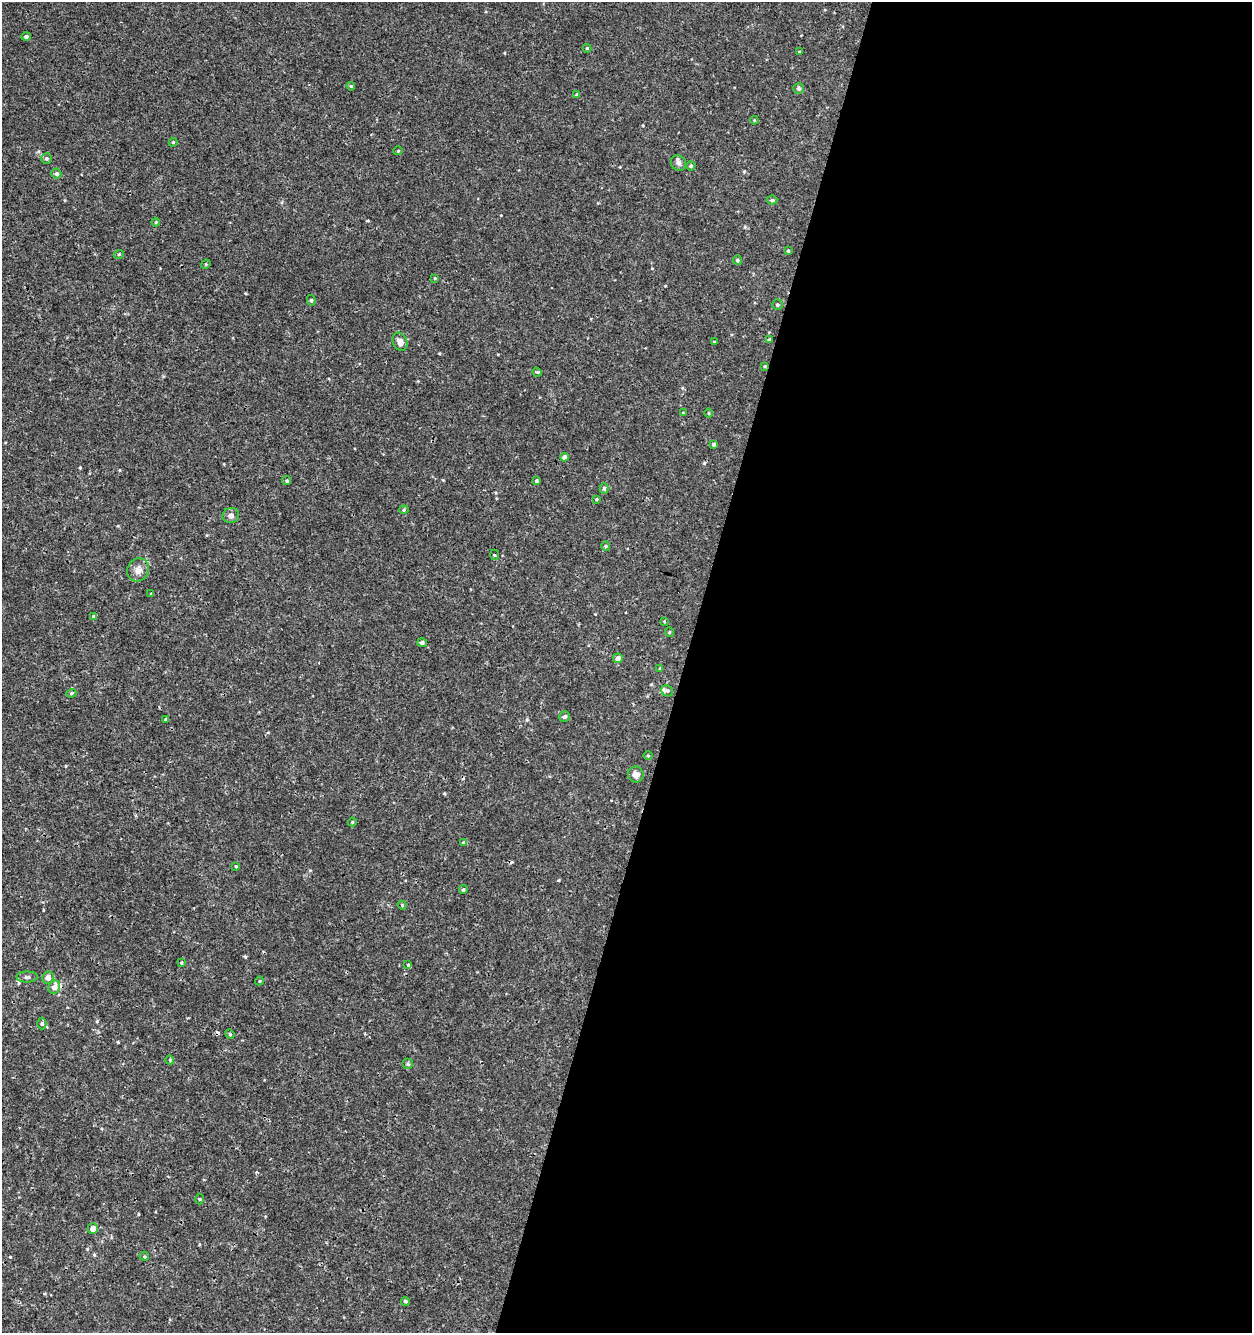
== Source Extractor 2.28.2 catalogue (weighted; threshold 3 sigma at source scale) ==
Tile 12 of 4 x 4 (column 4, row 3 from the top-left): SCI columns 4030-5279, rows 1333-2663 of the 5497 x 5335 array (HDU 1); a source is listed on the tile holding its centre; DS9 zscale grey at full resolution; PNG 1254 x 1335 px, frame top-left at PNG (2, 2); each listed source drawn as its Kron ellipse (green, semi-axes under 4 px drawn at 4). Shown black and unused: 45% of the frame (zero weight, under 3 of 4 exposures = <1% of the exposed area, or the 3 px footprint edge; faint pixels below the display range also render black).
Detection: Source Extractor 2.28.2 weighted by HDU 2 'WHT'; one run over the whole footprint, this tile lists its part. Background 5.26e-04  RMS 8.6e-04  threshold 0.00386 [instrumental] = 3 sigma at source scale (4.5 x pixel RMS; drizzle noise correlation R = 1.50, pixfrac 1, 0.0396/0.0396 arcsec/px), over >= 5 px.
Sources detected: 76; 4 cosmic-ray / hot-pixel residue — neither listed nor drawn; the other 72 listed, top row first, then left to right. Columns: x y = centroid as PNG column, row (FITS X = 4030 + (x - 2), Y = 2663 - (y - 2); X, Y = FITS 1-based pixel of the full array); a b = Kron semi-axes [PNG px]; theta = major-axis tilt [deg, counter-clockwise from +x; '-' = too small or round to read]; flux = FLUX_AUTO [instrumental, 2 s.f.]
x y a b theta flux
26 37 5 4 - 0.2
587 48 4 4 - 0.086
800 52 3 2 - 0.11
351 86 4 4 - 0.097
799 88 5 5 - 0.2
577 95 4 4 - 0.15
754 120 4 3 - 0.081
173 142 4 4 - 0.097
398 151 5 3 - 0.071
46 159 5 5 - 0.14
678 163 8 7 - 0.28
691 166 4 4 - 0.15
56 174 5 4 - 0.21
772 200 5 4 - 0.13
156 222 4 4 - 0.093
788 251 3 3 - 0.11
119 254 5 3 - 0.076
737 260 4 4 - 0.16
206 264 5 4 - 0.08
435 278 4 4 - 0.069
311 300 5 4 - 0.13
777 305 5 5 - 0.15
769 340 3 3 - 0.12
400 342 9 7 -65 0.51
714 342 4 3 - 0.072
765 366 4 2 - 0.063
537 372 5 4 - 0.089
683 413 4 2 - 0.064
709 413 5 3 - 0.072
714 444 4 4 - 0.17
564 457 4 4 - 0.27
287 481 5 4 - 0.15
536 481 4 4 - 0.12
604 488 5 4 - 0.16
597 499 3 3 - 0.081
404 510 5 4 - 0.11
231 516 8 7 - 0.33
606 546 4 4 - 0.092
494 555 5 3 - 0.084
138 570 12 10 58 0.62
151 594 4 3 - 0.083
94 617 4 4 - 0.16
664 621 4 2 - 0.06
669 632 5 3 - 0.073
422 643 5 4 - 0.22
618 658 5 4 - 0.45
660 668 3 3 - 0.063
667 691 6 5 - 0.17
71 693 5 4 - 0.12
565 717 5 5 - 0.18
166 720 3 3 - 0.12
648 756 5 3 - 0.074
636 775 8 8 - 0.44
352 822 4 4 - 0.079
464 843 4 4 - 0.19
236 866 3 3 - 0.078
463 890 4 4 - 0.14
402 905 5 3 - 0.077
181 963 3 3 - 0.075
408 965 4 3 - 0.12
27 977 11 5 1 0.23
48 978 6 6 - 0.48
259 981 4 3 - 0.066
54 987 7 6 - 0.56
42 1024 6 4 89 0.13
230 1034 5 4 - 0.1
170 1060 4 3 - 0.068
408 1064 5 5 - 0.13
200 1199 5 3 - 0.07
93 1228 5 5 - 0.63
144 1256 4 4 - 0.11
405 1301 4 4 - 0.12